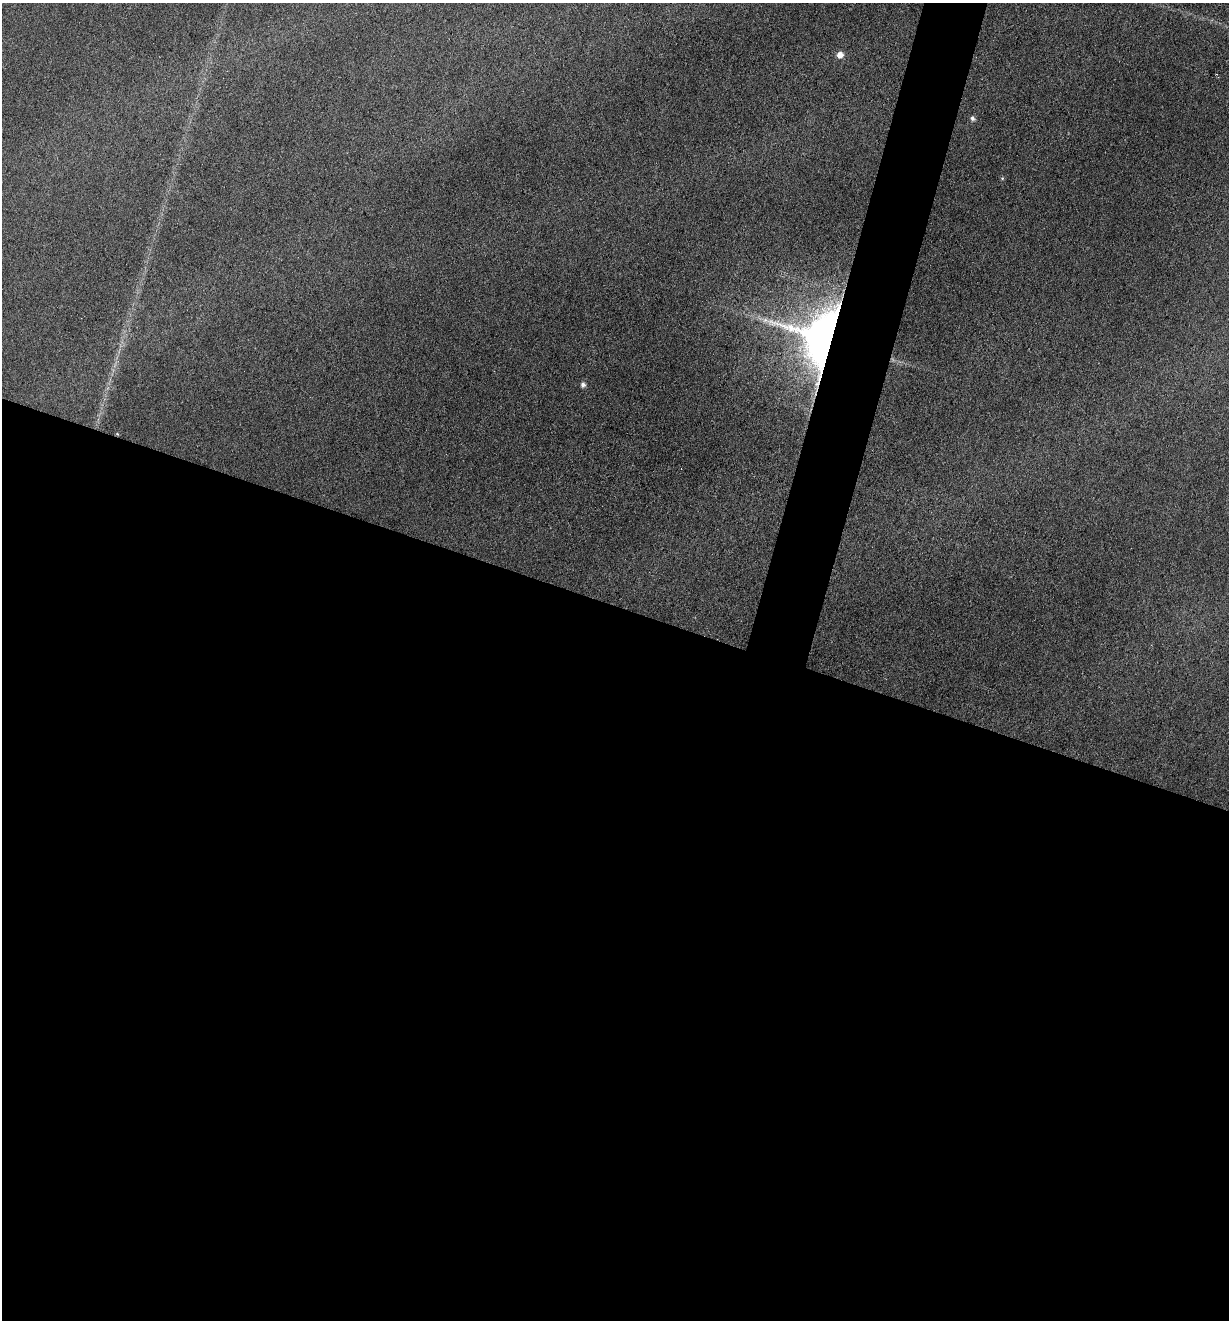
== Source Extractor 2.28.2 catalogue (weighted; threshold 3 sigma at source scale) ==
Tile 14 of 4 x 4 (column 2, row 4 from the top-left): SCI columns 1359-2585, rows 4-1321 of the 5297 x 5275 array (HDU 1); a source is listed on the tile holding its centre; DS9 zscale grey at full resolution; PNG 1231 x 1322 px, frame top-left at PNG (2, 3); no overlay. Shown black and unused: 57% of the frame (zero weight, under 3 of 6 exposures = <1% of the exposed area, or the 3 px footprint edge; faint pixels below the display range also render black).
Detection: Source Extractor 2.28.2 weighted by HDU 2 'WHT'; one run over the whole footprint, this tile lists its part. Background 0.0601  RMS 0.0063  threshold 0.0259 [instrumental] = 3 sigma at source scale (4.09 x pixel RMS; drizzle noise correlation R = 1.36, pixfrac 0.8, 0.05/0.05 arcsec/px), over >= 5 px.
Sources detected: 5; all 5 listed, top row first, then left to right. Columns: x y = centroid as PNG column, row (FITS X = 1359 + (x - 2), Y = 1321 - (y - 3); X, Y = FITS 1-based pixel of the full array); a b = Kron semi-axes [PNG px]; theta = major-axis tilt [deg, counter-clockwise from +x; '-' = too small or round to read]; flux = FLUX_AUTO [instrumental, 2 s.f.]
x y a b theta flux
840 55 6 6 - 4.7
973 118 6 5 - 1.7
1002 178 5 3 - 0.57
826 339 27 24 80 1000
583 385 6 5 - 2
Overlapping masked pixels (flux is a lower limit): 1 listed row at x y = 826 339